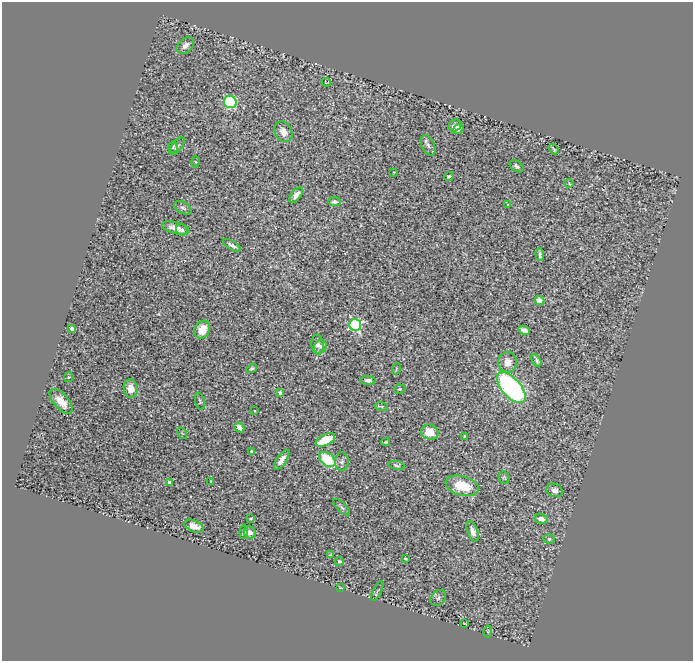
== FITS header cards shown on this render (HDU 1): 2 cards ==
NAXIS1  =                  691
NAXIS2  =                  659

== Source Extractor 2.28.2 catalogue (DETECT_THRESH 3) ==
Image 691 x 659 px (HDU 1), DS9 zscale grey, 1 PNG px = 1 image px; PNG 695 x 663 px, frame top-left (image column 1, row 659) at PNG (2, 2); each listed source drawn as its Kron ellipse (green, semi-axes under 4 px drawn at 4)
Background 0.372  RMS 0.021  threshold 0.0623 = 3 sigma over >= 5 px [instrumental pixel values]
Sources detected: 76; all 76 listed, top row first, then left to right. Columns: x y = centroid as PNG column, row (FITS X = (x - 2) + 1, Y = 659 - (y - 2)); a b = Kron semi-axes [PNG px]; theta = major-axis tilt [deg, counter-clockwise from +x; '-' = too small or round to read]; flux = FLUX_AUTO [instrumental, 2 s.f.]
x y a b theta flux
185 45 10 6 40 7.9
326 82 5 3 - 0.93
230 102 6 6 - 130
455 126 7 5 34 5.4
458 129 6 4 38 2.6
283 132 11 8 -61 13
428 145 11 6 -65 5.1
177 146 10 5 51 3.8
173 147 6 5 - 2.2
554 149 6 2 -54 2
195 162 5 3 - 1.4
517 166 8 5 -36 3.6
394 172 3 2 - 0.89
449 176 5 4 - 2.3
569 183 5 3 - 1.2
296 195 9 4 50 9.7
334 202 6 4 -3 4
508 204 4 2 - 0.8
183 208 9 5 -30 3.9
176 228 14 6 -15 13
182 230 6 5 - 3.1
232 245 10 4 -31 5.1
540 255 6 3 -85 3.1
539 300 5 4 - 9.2
355 325 6 6 - 280
72 329 4 3 - 3.2
202 330 9 7 63 18
524 330 6 4 -23 6.6
317 344 10 6 -86 5.1
320 347 7 6 - 4.4
536 360 6 3 -62 3
507 362 10 9 - 14
252 368 6 4 32 2.9
396 369 6 3 72 1.4
69 377 5 3 - 1.2
368 380 7 4 -3 4.9
511 387 18 9 -48 320
131 388 9 7 -82 14
400 389 6 4 13 1.9
280 393 4 3 - 5.2
61 401 15 7 -49 17
200 401 9 4 -78 2.3
382 406 6 4 -18 2
255 411 3 2 - 0.95
239 427 5 4 - 8.6
430 432 9 7 -21 19
182 433 6 4 -56 1.5
465 436 4 3 - 1.7
325 440 10 5 26 46
386 442 4 3 - 1.5
251 451 3 3 - 1.4
327 459 9 6 -40 59
282 460 11 5 55 10
342 462 9 7 88 4.4
396 465 8 4 -10 2.4
504 477 6 5 - 2
211 481 2 2 - 0.81
169 482 3 3 - 3.2
462 486 17 9 -15 43
555 490 8 6 -22 7.2
342 507 11 4 -43 3.3
251 518 4 2 - 1.4
541 519 7 5 -16 8.5
194 526 10 5 -21 11
473 531 10 5 -70 8.9
244 532 7 3 87 2.1
250 532 6 5 - 6
549 539 6 4 1 2.2
330 555 4 2 - 1.1
405 558 3 2 - 1.5
339 561 4 4 - 2.8
340 587 3 2 - 0.83
377 591 11 3 64 2.1
438 598 9 6 43 3.9
465 623 4 2 - 0.99
488 631 6 4 79 1.5